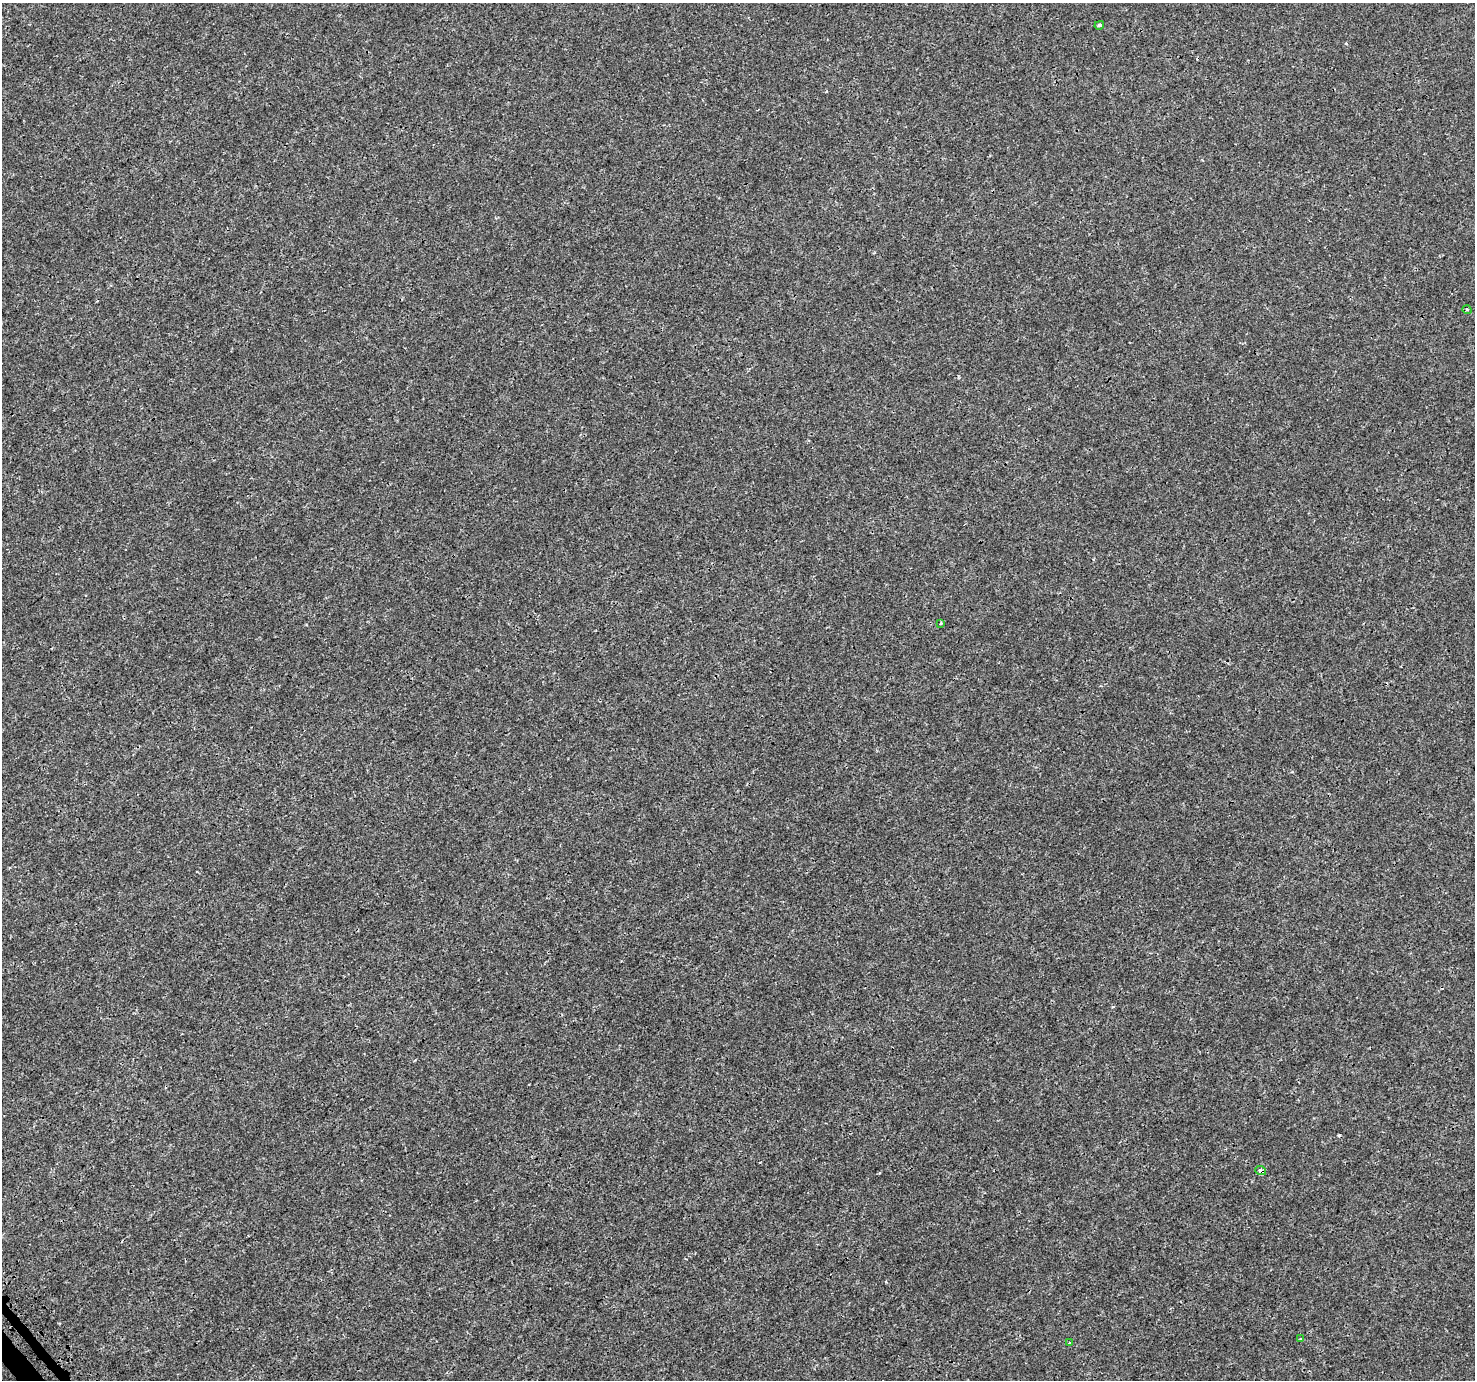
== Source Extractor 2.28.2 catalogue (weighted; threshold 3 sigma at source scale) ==
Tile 7 of 4 x 4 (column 3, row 2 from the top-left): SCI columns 3059-4531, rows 3009-4386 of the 6123 x 6077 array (HDU 1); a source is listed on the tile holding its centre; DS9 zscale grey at full resolution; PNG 1477 x 1382 px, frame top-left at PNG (2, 3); each listed source drawn as its Kron ellipse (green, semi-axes under 4 px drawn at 4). Shown black and unused: <1% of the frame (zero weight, under 3 of 4 exposures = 7% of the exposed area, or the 3 px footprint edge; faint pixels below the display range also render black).
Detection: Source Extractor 2.28.2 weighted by HDU 2 'WHT'; one run over the whole footprint, this tile lists its part. Background 0.00158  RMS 0.0014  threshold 0.00627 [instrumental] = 3 sigma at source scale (4.5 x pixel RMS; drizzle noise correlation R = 1.50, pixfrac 1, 0.0396/0.0396 arcsec/px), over >= 5 px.
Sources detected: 7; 1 cosmic-ray / hot-pixel residue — neither listed nor drawn; the other 6 listed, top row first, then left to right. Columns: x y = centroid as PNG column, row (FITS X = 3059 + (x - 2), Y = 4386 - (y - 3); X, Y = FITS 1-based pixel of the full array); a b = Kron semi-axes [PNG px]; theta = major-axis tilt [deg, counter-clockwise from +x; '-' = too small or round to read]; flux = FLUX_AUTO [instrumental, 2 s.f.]
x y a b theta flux
1099 25 5 3 - 0.27
1467 310 5 3 - 0.14
941 623 4 3 - 0.12
1261 1170 5 4 - 0.48
1301 1339 3 3 - 0.18
1070 1343 3 3 - 0.32
Overlapping masked pixels (flux is a lower limit): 1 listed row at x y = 1261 1170